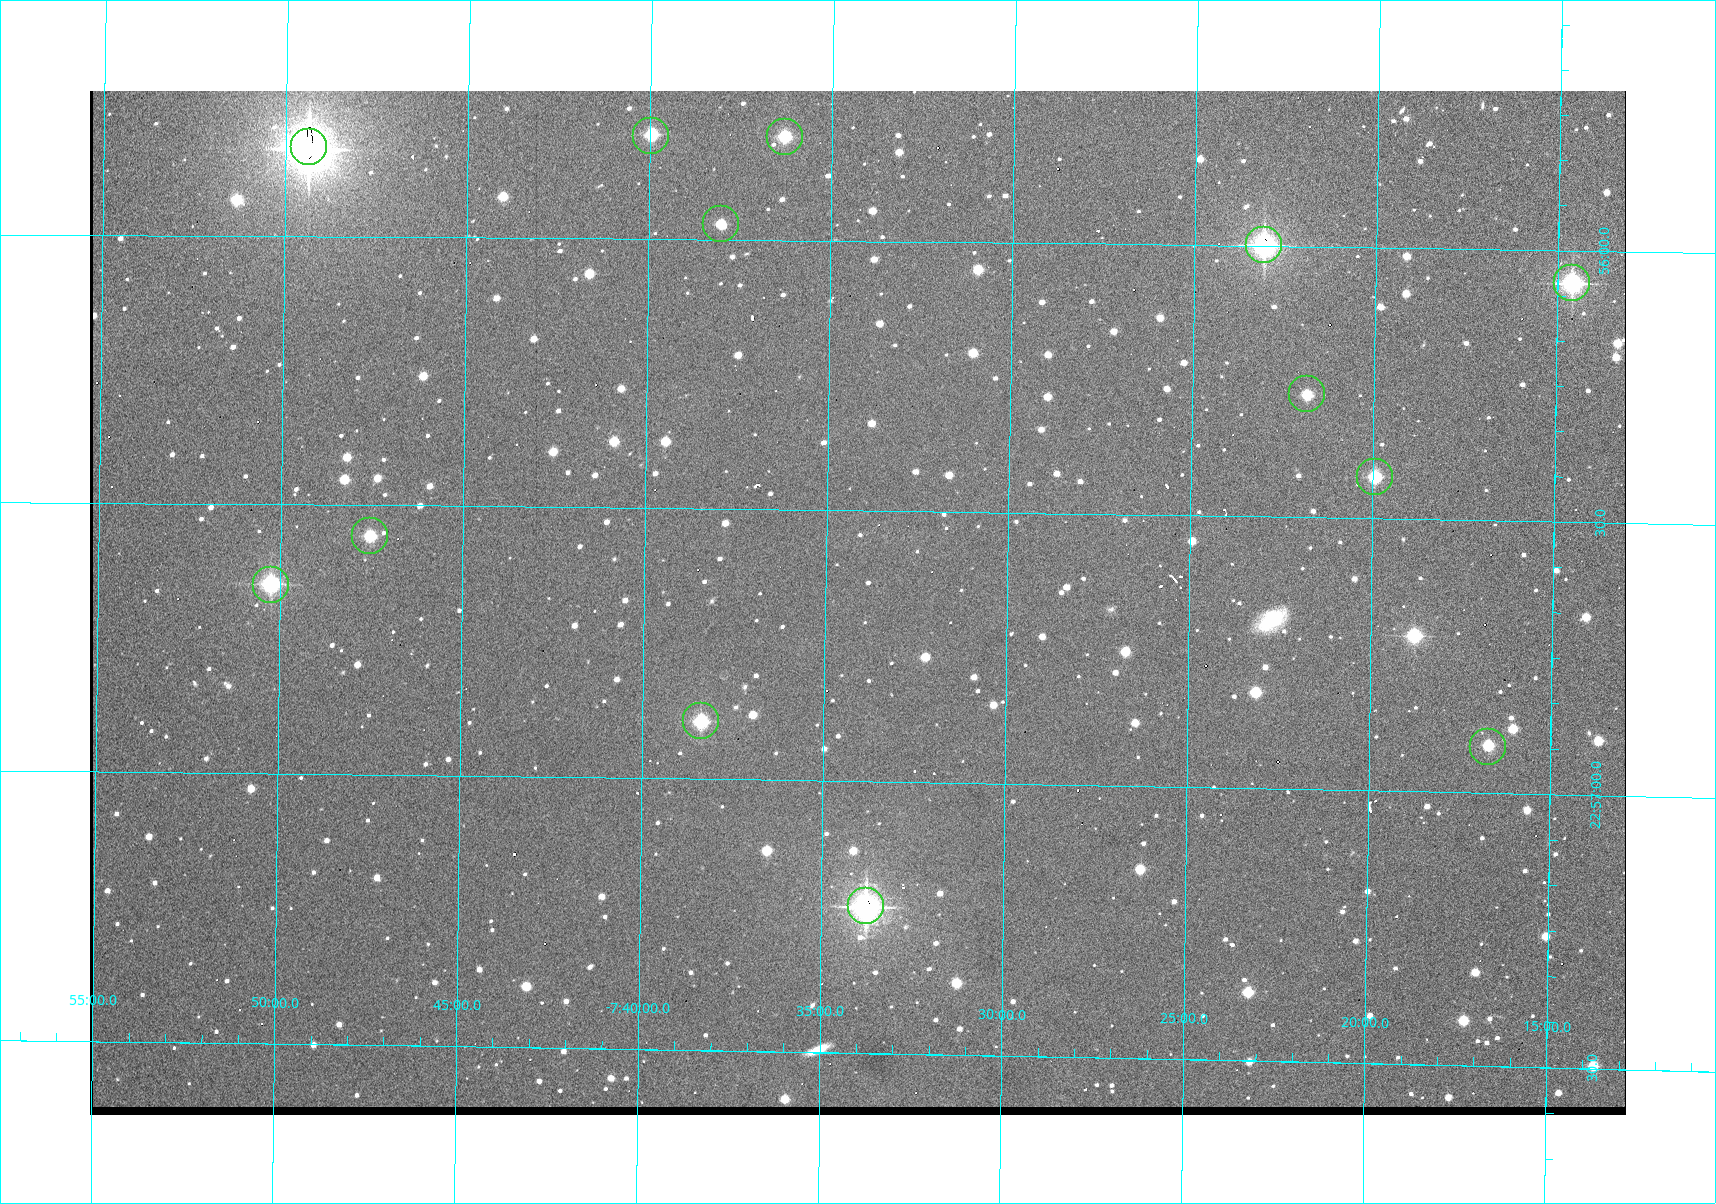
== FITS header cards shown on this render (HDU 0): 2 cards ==
NAXIS1  =                 1536 /fastest changing axis
NAXIS2  =                 1024 /next to fastest changing axis

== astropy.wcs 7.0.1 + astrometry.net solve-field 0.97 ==
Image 1536 x 1024 px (HDU 0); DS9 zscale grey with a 90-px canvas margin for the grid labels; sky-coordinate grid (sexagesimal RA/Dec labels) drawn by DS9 from the SOLVED WCS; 13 Tycho-2 reference stars matched to detected sources circled (green)
Header WCS: none
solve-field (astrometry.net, Tycho-2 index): SOLVED blind (the file carries no WCS)
Solved WCS: RA---TAN-SIP/DEC--TAN-SIP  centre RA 22:56:40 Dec -07:34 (344.17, -7.57 deg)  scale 1.65 arcsec/px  FOV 42.2' x 28.1'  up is -91 deg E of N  parity flipped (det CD > 0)
(file carries no celestial WCS; the grid is the blind solution)
Tycho-2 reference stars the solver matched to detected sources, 13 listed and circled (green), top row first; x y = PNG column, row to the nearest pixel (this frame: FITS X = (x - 90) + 1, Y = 1024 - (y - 91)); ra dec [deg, ICRS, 3 dp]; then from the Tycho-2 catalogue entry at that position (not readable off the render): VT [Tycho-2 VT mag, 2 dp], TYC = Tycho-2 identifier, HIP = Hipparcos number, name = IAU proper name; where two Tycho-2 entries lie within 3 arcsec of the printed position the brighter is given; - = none
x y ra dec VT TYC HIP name
651 136 343.952 -7.666 11.47 5813-94-1 - -
785 137 343.952 -7.605 11.45 5813-60-1 - -
309 147 343.958 -7.823 8.08 5813-175-1 113231 -
721 224 343.993 -7.634 12.58 5813-64-1 - -
1264 245 343.999 -7.385 9.60 5241-730-1 - -
1572 283 344.015 -7.243 10.16 5241-846-1 - -
1307 394 344.068 -7.364 12.32 5241-801-1 - -
1375 477 344.106 -7.332 11.78 5241-786-1 - -
370 536 344.140 -7.792 11.90 5813-158-1 - -
271 585 344.162 -7.837 10.55 5813-181-1 - -
701 721 344.223 -7.639 11.18 5813-80-1 - -
1488 747 344.229 -7.279 12.18 5241-862-1 - -
866 906 344.307 -7.563 9.30 5813-35-1 - -